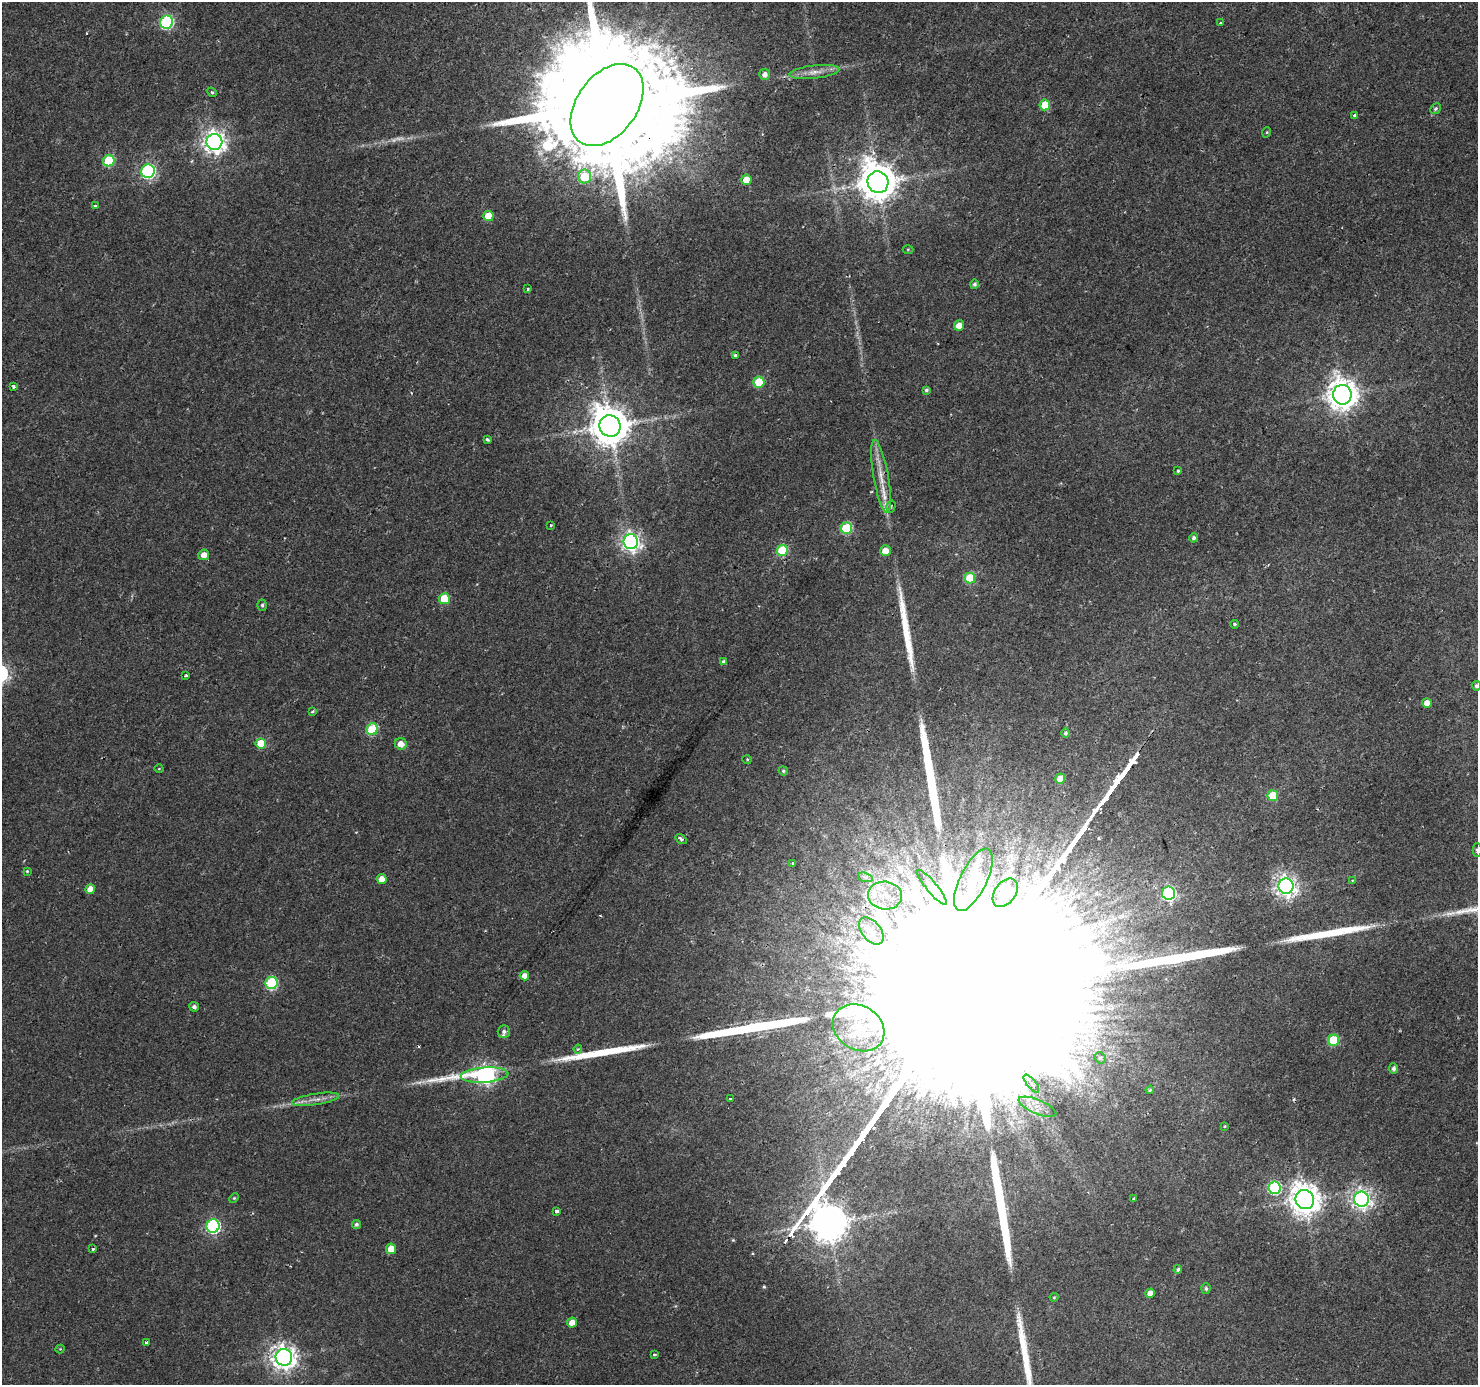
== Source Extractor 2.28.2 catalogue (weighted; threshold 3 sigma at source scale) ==
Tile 10 of 4 x 4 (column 2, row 3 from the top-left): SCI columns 1477-2952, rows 1570-2952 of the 5913 x 5973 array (HDU 1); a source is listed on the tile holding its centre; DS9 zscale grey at full resolution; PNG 1480 x 1387 px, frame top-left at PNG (2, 2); each listed source drawn as its Kron ellipse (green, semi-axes under 4 px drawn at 4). Shown black and unused: <1% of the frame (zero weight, under 2 of 3 exposures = <1% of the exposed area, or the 3 px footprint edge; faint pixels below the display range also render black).
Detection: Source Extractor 2.28.2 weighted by HDU 2 'WHT'; one run over the whole footprint, this tile lists its part. Background 0.00576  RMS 0.0025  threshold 0.0113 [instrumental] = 3 sigma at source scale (4.5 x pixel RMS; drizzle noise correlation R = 1.50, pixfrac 1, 0.0396/0.0396 arcsec/px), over >= 5 px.
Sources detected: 127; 1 too faint to see at this stretch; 1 inside a brighter object's white glare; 4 cosmic-ray / hot-pixel residue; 9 long thin detections or spike segments (spike, bleed or trail) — neither listed nor drawn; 5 inside a brighter listed object's ellipse — not listed separately; the other 107 listed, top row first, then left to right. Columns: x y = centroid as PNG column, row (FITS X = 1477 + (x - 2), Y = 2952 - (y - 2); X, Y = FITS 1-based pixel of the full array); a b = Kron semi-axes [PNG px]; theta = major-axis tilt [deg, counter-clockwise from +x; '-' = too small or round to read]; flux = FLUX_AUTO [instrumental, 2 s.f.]
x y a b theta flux
166 22 6 6 - 37
1220 23 3 3 - 0.32
814 72 25 6 7 2.6
765 74 5 5 - 1.3
212 92 5 4 - 0.38
607 105 46 30 54 17000
1045 105 5 5 - 6.9
1435 109 6 5 - 0.5
1355 115 4 3 - 1.9
1267 132 5 3 - 0.25
214 142 8 8 - 180
109 161 6 5 - 14
148 171 7 6 - 51
585 176 7 6 - 11
746 180 5 5 - 4
878 182 11 10 - 720
95 206 4 3 - 0.8
488 216 5 5 - 5.7
908 249 5 3 - 0.25
974 284 5 4 - 0.6
528 289 3 2 - 0.3
959 325 5 5 - 2.1
735 355 3 3 - 2
759 382 5 5 - 9.6
14 387 3 3 - 0.93
926 390 4 3 - 0.49
1342 395 10 9 - 390
610 426 11 10 - 740
487 440 4 3 - 0.55
1178 471 4 4 - 0.33
881 476 37 7 -80 4.8
891 506 6 4 75 0.57
551 525 3 3 - 0.24
846 528 6 5 - 20
1194 538 5 4 - 0.6
631 542 7 7 - 120
782 551 5 5 - 15
885 551 5 5 - 2.9
204 555 5 5 - 1.9
970 578 5 5 - 9.1
444 599 5 5 - 7.6
262 605 5 4 - 0.45
1234 624 4 4 - 0.35
723 662 4 4 - 1.2
186 675 3 2 - 0.29
1476 686 5 4 - 0.53
1427 703 5 5 - 2.6
312 712 4 3 - 0.41
372 729 6 5 - 16
1065 733 4 4 - 0.59
261 744 5 5 - 6.4
401 744 6 5 - 2.3
747 759 5 3 - 0.26
159 769 5 3 - 0.18
783 771 5 4 - 0.38
1060 779 5 5 - 3.2
1273 796 5 5 - 8.6
681 839 6 3 -35 0.99
1477 850 7 4 -89 0.63
793 863 3 3 - 0.94
27 871 3 3 - 0.26
865 877 7 4 -18 0.72
382 879 5 5 - 2.5
973 880 34 13 64 7.2
1352 881 3 3 - 0.26
1286 886 7 7 - 160
932 887 22 5 -50 1.3
90 889 5 5 - 2.6
1005 893 16 10 53 2.5
1169 893 6 6 - 51
885 895 17 14 -5 5.6
871 931 15 9 -51 3.2
524 976 5 4 - 1.7
271 983 6 6 - 26
194 1007 5 4 - 0.85
859 1028 27 22 -32 8.6
504 1031 6 6 - 0.78
1334 1040 6 5 - 13
578 1049 4 4 - 0.3
1100 1058 6 5 - 0.43
1393 1068 5 4 - 0.65
484 1075 24 7 4 110
1031 1083 11 4 -51 1.2
1150 1090 4 3 - 0.31
315 1099 24 5 9 2.3
730 1099 3 3 - 3.5
1037 1107 20 7 -23 3.3
1225 1126 3 3 - 0.35
1274 1188 6 6 - 29
234 1198 5 4 - 0.3
1133 1199 3 2 - 0.53
1361 1199 7 7 - 120
1305 1200 10 9 - 390
557 1211 4 3 - 1.1
356 1224 4 4 - 0.57
213 1226 7 6 - 47
93 1249 3 3 - 1.1
391 1249 5 5 - 3.9
1178 1269 4 4 - 0.48
1206 1288 5 4 - 0.55
1150 1293 5 4 - 1.9
1054 1297 4 4 - 0.28
572 1322 5 5 - 2.4
146 1343 4 3 - 1.4
60 1349 4 4 - 0.23
654 1354 3 3 - 0.76
284 1357 8 8 - 230
Overlapping masked pixels (flux is a lower limit): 1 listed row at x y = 607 105
Isophote crosses this tile's border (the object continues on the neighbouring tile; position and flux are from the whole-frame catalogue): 3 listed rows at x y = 607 105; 1476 686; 1477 850